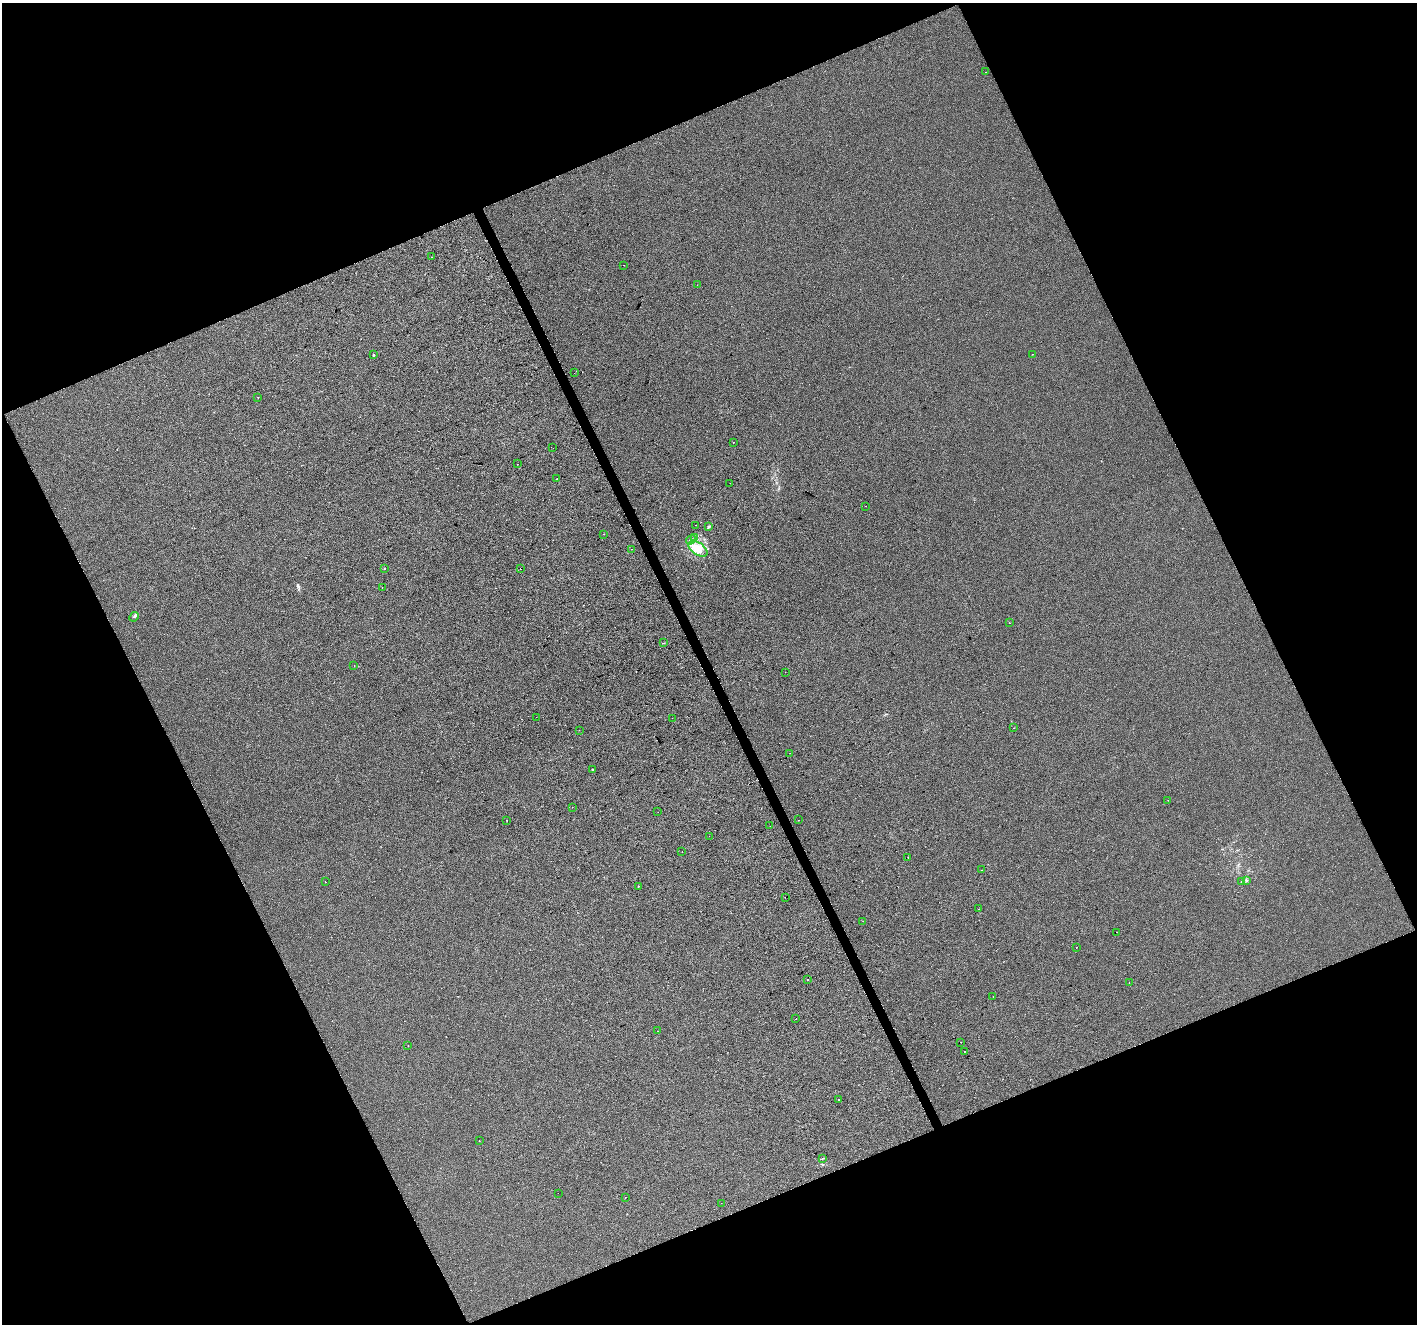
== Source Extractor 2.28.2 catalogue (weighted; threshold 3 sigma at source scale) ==
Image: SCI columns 2-5660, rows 147-5433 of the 5660 x 5522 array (HDU 1 of 3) = the unmasked area's bounding box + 8 px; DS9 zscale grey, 4 x 4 block average (1 PNG px = mean of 4 x 4 image px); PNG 1419 x 1326 px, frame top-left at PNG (2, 3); each listed source drawn as its Kron ellipse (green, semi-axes under 4 px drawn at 4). Shown black and unused: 44% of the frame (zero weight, under 2 of 3 exposures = <1% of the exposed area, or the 3 px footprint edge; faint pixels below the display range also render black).
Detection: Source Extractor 2.28.2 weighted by HDU 2 'WHT'. Background 9.17e-04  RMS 0.0057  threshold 0.0255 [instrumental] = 3 sigma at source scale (4.5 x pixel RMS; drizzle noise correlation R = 1.50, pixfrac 1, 0.0396/0.0396 arcsec/px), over >= 5 px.
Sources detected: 75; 7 cosmic-ray / hot-pixel residue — neither listed nor drawn; the other 68 listed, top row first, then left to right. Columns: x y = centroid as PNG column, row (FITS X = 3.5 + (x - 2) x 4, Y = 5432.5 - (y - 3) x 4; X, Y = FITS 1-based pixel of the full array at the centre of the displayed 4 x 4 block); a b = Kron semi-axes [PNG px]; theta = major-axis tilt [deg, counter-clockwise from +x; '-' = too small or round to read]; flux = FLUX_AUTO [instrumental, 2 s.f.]
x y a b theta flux
985 72 2 2 - 2.7
432 257 2 2 - 3.8
624 265 2 2 - 0.56
697 285 2 2 - 1.5
1033 354 2 2 - 0.83
373 355 2 2 - 5.2
574 373 2 2 - 2.3
258 397 2 2 - 0.92
733 443 2 2 - 9.3
553 448 2 2 - 0.54
517 464 2 2 - 0.67
557 479 2 2 - 1.7
730 483 2 2 - 1.6
865 506 2 2 - 0.95
695 525 2 2 - 6.8
709 526 3 2 - 3
604 534 2 2 - 4.6
695 537 3 3 - 4.9
691 540 5 2 - 6.6
631 549 2 2 - 4.3
698 549 11 6 -33 38
384 568 2 2 - 1.7
520 569 2 2 - 6.3
382 588 2 2 - 0.73
134 617 5 2 - 4.8
1009 623 2 2 - 0.56
664 643 3 2 - 1
354 666 2 2 - 0.92
785 672 2 2 - 0.46
536 717 2 2 - 1.3
672 718 2 2 - 0.52
1014 728 2 2 - 0.73
579 730 2 2 - 1.9
790 753 2 2 - 3.6
593 769 2 2 - 5.4
1168 800 2 2 - 1.2
572 807 2 2 - 0.5
658 812 2 2 - 0.8
799 820 2 2 - 0.83
507 821 2 2 - 3.6
770 826 2 2 - 2.7
709 836 2 2 - 0.46
682 852 2 2 - 1
908 857 2 2 - 1.2
981 870 2 2 - 3.7
1246 881 2 2 - 1.4
325 882 2 2 - 5
1241 882 2 2 - 2.2
638 886 2 2 - 2.5
785 897 2 2 - 5
978 909 2 2 - 0.51
863 921 2 2 - 1.1
1117 932 2 2 - 1.2
1076 947 2 2 - 0.8
808 980 2 2 - 11
1129 983 2 2 - 0.65
993 996 2 2 - 2.5
796 1019 2 2 - 4.1
657 1031 2 2 - 0.62
960 1042 2 2 - 2.2
408 1046 2 2 - 0.86
964 1051 2 2 - 12
838 1099 2 2 - 4
479 1141 2 2 - 2.2
823 1158 3 2 - 1.2
558 1193 2 2 - 0.64
625 1197 2 2 - 5.3
721 1203 2 2 - 1.5
Diffuse or blended objects may show on this block-average render without a row.